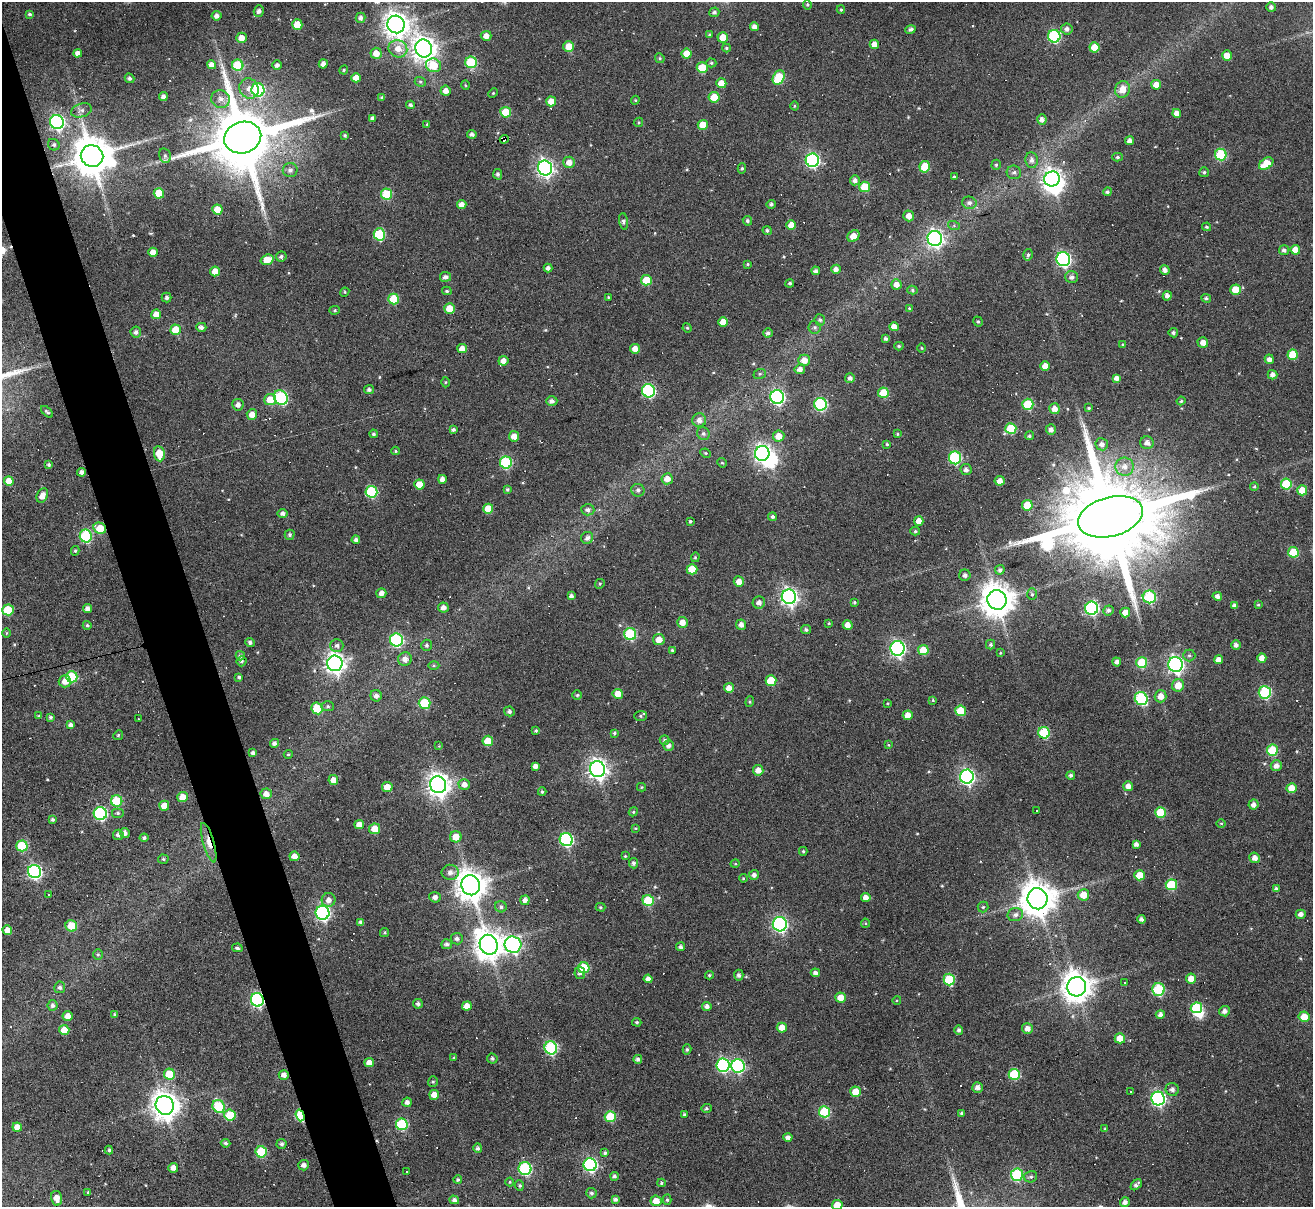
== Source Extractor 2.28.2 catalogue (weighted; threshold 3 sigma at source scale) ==
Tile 11 of 4 x 4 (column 3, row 3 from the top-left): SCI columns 2624-3934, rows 1470-2674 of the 5246 x 5228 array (HDU 1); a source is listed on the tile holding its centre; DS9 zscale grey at full resolution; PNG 1315 x 1209 px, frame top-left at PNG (2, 2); each listed source drawn as its Kron ellipse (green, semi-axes under 4 px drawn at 4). Shown black and unused: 4% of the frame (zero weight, under 3 of 6 exposures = <1% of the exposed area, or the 3 px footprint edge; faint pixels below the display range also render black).
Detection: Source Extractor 2.28.2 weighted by HDU 2 'WHT'; one run over the whole footprint, this tile lists its part. Background 0.0978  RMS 0.0091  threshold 0.0373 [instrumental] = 3 sigma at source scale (4.09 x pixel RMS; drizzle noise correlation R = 1.36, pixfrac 0.8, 0.05/0.05 arcsec/px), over >= 5 px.
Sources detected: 547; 1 too faint to see at this stretch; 3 inside a brighter object's white glare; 30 cosmic-ray / hot-pixel residue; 1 long thin detection or spike segment (spike, bleed or trail) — neither listed nor drawn; of the other 512, all 500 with FLUX_AUTO >= 0.707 (the completeness limit of this list) listed and drawn (12 fainter detections not listed), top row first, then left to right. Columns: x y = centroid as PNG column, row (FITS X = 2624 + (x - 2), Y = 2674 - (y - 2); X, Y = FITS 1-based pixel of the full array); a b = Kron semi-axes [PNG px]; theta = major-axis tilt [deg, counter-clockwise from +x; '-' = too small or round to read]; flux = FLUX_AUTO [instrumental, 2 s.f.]
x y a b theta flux
807 4 5 4 - 1.3
1271 7 5 4 - 2.8
841 10 4 3 - 1.1
259 11 6 5 - 3
714 12 5 5 - 2.1
30 14 4 3 - 1.2
216 16 5 4 - 3.8
361 18 5 5 - 3
396 24 9 8 - 870
297 25 5 5 - 15
754 27 4 4 - 4
910 29 5 4 - 2.2
1067 29 6 5 - 3.3
709 35 4 3 - 0.93
486 36 5 5 - 6
1054 36 6 6 - 91
723 37 5 5 - 13
241 38 5 5 - 7.4
874 44 4 4 - 7
569 46 5 5 - 11
1094 47 5 5 - 16
727 48 4 3 - 1.3
398 49 9 8 - 9
424 49 9 8 - 790
78 53 4 4 - 3.7
376 53 5 5 - 7.7
687 54 5 5 - 11
1227 56 5 4 - 9.9
660 58 5 4 - 1.4
471 62 6 5 - 48
711 63 5 4 - 1.2
323 64 4 4 - 3.9
211 65 4 4 - 5.6
238 65 5 5 - 38
277 65 5 4 - 2.9
433 65 8 6 -21 23
702 68 5 5 - 21
344 70 4 4 - 0.96
129 78 5 4 - 2.2
356 78 5 4 - 7.6
779 78 7 5 64 35
420 82 6 4 -21 1.3
721 83 5 5 - 10
466 85 5 3 - 0.74
1156 85 5 5 - 9.9
249 88 10 9 - 6.5
1122 89 8 7 - 9.9
258 90 6 6 - 82
446 91 5 5 - 5.3
493 93 5 4 - 0.94
163 97 4 4 - 3.4
714 97 5 5 - 18
382 98 4 4 - 1.7
220 99 9 8 - 5.2
635 100 4 4 - 1
551 101 5 5 - 10
410 105 4 4 - 1.5
794 106 4 3 - 0.84
81 110 10 6 16 3.7
506 112 5 5 - 24
1177 113 4 4 - 6.8
372 118 4 3 - 2.2
1042 120 5 4 - 3.5
57 122 7 7 - 190
638 122 5 4 - 1
427 124 4 4 - 0.82
703 125 5 5 - 12
472 134 4 4 - 2.7
345 135 3 3 - 1.2
243 138 19 15 17 9500
504 139 4 3 - 55
1130 141 4 4 - 3.5
54 145 6 5 - 1.9
1221 155 6 5 - 60
92 156 11 10 - 2800
165 156 7 6 - 2.2
1117 157 5 4 - 1.6
812 160 7 6 - 160
1032 160 8 6 -82 3.7
569 162 6 5 - 6.2
1266 164 8 5 35 19
996 165 5 4 - 1.3
925 167 6 5 - 23
545 168 7 7 - 320
742 168 5 4 - 1.2
290 170 7 7 - 3.4
1014 172 7 7 - 2.5
1204 172 5 5 - 1.4
498 174 5 4 - 2.2
954 177 4 3 - 1.5
1052 179 8 7 - 490
855 180 5 5 - 3.2
865 187 5 5 - 24
1107 192 4 4 - 2.1
159 193 5 5 - 21
387 194 5 5 - 36
969 203 7 6 - 3.1
771 204 4 4 - 2
462 205 5 4 - 6.6
217 209 5 5 - 14
909 216 5 5 - 6.3
624 221 8 4 -81 2.1
747 221 5 4 - 2
791 225 5 5 - 9
954 226 6 4 -18 1.3
1206 227 4 4 - 1.4
767 230 4 4 - 1.7
379 234 6 5 - 51
853 236 7 5 41 10
935 238 7 7 - 280
1284 250 5 5 - 2.4
1295 250 5 5 - 10
153 252 5 4 - 6.7
1028 255 6 4 73 1.6
281 257 5 5 - 1.8
1063 259 7 7 - 160
267 260 7 5 17 13
747 264 3 3 - 0.95
548 268 4 4 - 2.9
836 269 4 4 - 4.1
1165 270 5 5 - 3.9
215 271 5 5 - 8.8
816 271 4 4 - 2.9
445 277 5 5 - 3
1072 277 6 6 - 3.2
646 280 5 5 - 23
790 283 4 4 - 1.5
896 284 5 5 - 6
912 290 5 4 - 1.6
1235 290 5 5 - 15
447 291 5 4 - 1.4
345 292 5 3 - 0.83
1167 296 5 4 - 3.5
167 297 5 5 - 2.1
608 297 3 3 - 0.75
1206 298 5 4 - 1.9
394 299 5 5 - 30
449 308 5 5 - 12
909 308 4 4 - 0.77
335 310 5 4 - 1.1
156 314 5 4 - 8.7
820 320 5 5 - 1.7
723 322 5 5 - 8.4
978 322 5 4 - 1.4
201 327 5 4 - 3.1
815 327 6 6 - 1.9
894 327 5 4 - 6.8
687 328 5 4 - 1.1
176 330 5 5 - 19
136 332 5 5 - 2.9
768 333 5 4 - 2.3
1173 333 5 4 - 1.8
886 339 4 3 - 2.4
1203 343 5 5 - 6
1123 345 4 3 - 1.3
899 346 4 4 - 1.3
921 348 5 3 - 0.77
462 349 5 4 - 6.6
635 349 5 5 - 7.1
1293 355 5 5 - 21
1269 359 5 4 - 4
804 360 6 5 - 7.6
503 361 5 5 - 5.5
1045 366 5 4 - 8.3
800 369 5 5 - 4.1
760 374 6 5 - 1.4
1272 375 5 4 - 3.6
850 378 5 5 - 3
1117 378 4 4 - 3.9
445 382 5 3 - 0.81
369 390 5 4 - 2.3
648 391 7 6 - 120
883 393 5 5 - 21
281 397 7 6 - 86
777 397 7 7 - 160
270 400 6 5 - 15
552 401 5 5 - 3.3
1181 401 4 4 - 1.2
821 404 6 6 - 110
1028 404 5 5 - 39
238 405 6 5 - 4
1089 408 4 3 - 1.1
1054 409 5 5 - 6.3
47 412 7 3 -43 1.4
252 414 5 5 - 7.1
699 420 7 7 - 4.5
1011 428 5 5 - 32
1051 429 5 5 - 3.7
453 430 4 3 - 1.9
703 433 7 6 - 2.2
374 434 4 4 - 1.5
897 434 4 3 - 1
514 436 5 5 - 6.9
779 436 5 5 - 8.8
1029 436 5 4 - 1.5
1147 443 6 6 - 4.6
887 444 4 3 - 0.88
1102 444 6 6 - 3.8
396 451 4 4 - 1.1
706 453 5 4 - 1.1
762 453 7 7 - 360
159 454 7 5 -81 14
955 458 6 6 - 86
506 462 6 6 - 74
722 463 5 4 - 1
48 464 4 4 - 1.5
1125 467 9 9 - 6.8
966 470 5 5 - 3.1
82 472 4 4 - 3.2
442 479 4 4 - 4.2
667 479 5 5 - 7.5
9 481 5 4 - 14
1000 481 5 5 - 5.5
419 484 5 5 - 15
1286 484 5 5 - 39
1254 486 4 3 - 1.2
507 490 4 4 - 1.8
638 490 7 6 - 2.5
1302 490 5 5 - 12
371 492 6 6 - 67
42 496 7 5 65 6.4
1027 505 5 5 - 23
488 509 5 5 - 14
588 510 6 5 - 3.1
283 513 5 4 - 3.1
772 517 4 4 - 1.8
1110 517 33 19 15 24000
690 521 4 4 - 1.2
919 521 5 4 - 7.3
100 528 6 5 - 20
915 531 5 4 - 1.3
290 535 5 4 - 1.8
86 536 6 6 - 72
587 538 6 6 - 3.1
356 540 4 4 - 2.3
75 551 5 4 - 1.2
1293 552 5 5 - 28
695 557 5 4 - 1
692 569 5 5 - 18
1000 570 5 4 - 2.6
965 575 6 5 - 2.8
739 581 5 5 - 6.4
600 584 5 4 - 1
381 593 5 5 - 4.6
1032 594 6 5 - 1.4
571 596 4 4 - 2.8
1217 596 5 4 - 3.7
789 597 7 7 - 330
1149 597 7 6 - 65
997 600 10 9 - 1700
759 602 6 6 - 4
854 602 3 3 - 1.2
1258 605 3 3 - 1
1234 606 4 4 - 3.1
443 607 5 5 - 4.2
1092 608 6 6 - 140
87 609 4 4 - 3.9
8 610 5 5 - 32
1109 610 5 5 - 2.4
1125 613 5 5 - 8
682 622 5 5 - 6.7
829 623 3 3 - 0.79
87 625 4 4 - 1.3
741 625 5 5 - 4.1
848 625 5 4 - 5.9
806 630 5 4 - 1.9
6 633 5 3 - 0.76
630 634 6 6 - 70
396 640 6 6 - 110
659 640 6 5 - 8.5
250 642 5 4 - 2.3
991 644 5 4 - 1.7
337 645 6 6 - 2.7
427 645 5 5 - 1.7
1236 645 5 5 - 3.1
897 648 7 7 - 230
672 650 4 4 - 1.2
923 650 5 5 - 21
1000 653 4 3 - 0.73
1189 655 6 6 - 1.8
240 656 5 4 - 2.1
1262 658 4 4 - 5.7
405 659 7 6 - 5.3
1218 660 4 4 - 6.1
241 661 5 5 - 1.9
1117 662 4 4 - 2.9
335 663 8 7 - 510
1142 663 5 5 - 44
1175 664 7 7 - 280
434 666 5 3 - 1
72 677 6 5 - 44
239 677 3 3 - 1.4
771 680 5 5 - 20
65 681 6 6 - 7.2
1178 685 6 6 - 11
729 688 5 5 - 6.1
1265 692 6 6 - 74
618 694 5 5 - 9.5
577 695 5 5 - 1.2
376 696 6 5 - 3.2
1160 696 6 6 - 6.7
1141 698 7 6 - 77
933 700 3 3 - 0.81
750 702 5 4 - 1.1
425 703 6 5 - 41
888 703 3 3 - 0.71
328 706 6 5 - 1.6
317 708 6 5 - 27
509 711 5 4 - 2.3
961 711 5 5 - 24
908 715 5 5 - 8.4
39 716 4 3 - 0.77
640 716 6 5 - 1.5
50 717 4 4 - 1.6
138 719 3 2 - 1
70 725 4 4 - 3
536 731 3 3 - 0.97
614 733 4 4 - 1.4
1044 733 6 5 - 47
118 735 5 4 - 1.1
665 740 5 4 - 1.8
488 741 5 5 - 19
274 743 4 4 - 3.1
888 745 4 3 - 0.79
439 746 4 4 - 0.77
669 746 5 5 - 3.4
1272 750 5 5 - 39
253 753 4 4 - 2.6
288 754 4 4 - 0.95
535 766 4 4 - 4
1276 766 5 5 - 4.5
597 769 8 7 - 460
758 770 5 5 - 6.3
1071 775 4 4 - 2.3
967 777 7 7 - 230
333 780 5 5 - 6.8
464 784 6 5 - 5.3
438 785 8 8 - 700
1128 786 5 5 - 5.3
387 787 5 5 - 9.5
641 787 4 4 - 0.9
1291 788 5 5 - 11
542 792 4 3 - 1.3
266 794 6 5 - 6
183 797 5 5 - 9.7
117 801 5 5 - 39
1253 804 5 5 - 3.6
164 806 5 5 - 10
1037 811 3 3 - 5
633 812 5 3 - 0.85
1160 812 5 5 - 28
100 813 6 6 - 110
118 813 6 5 - 1.6
52 819 4 4 - 1.5
1221 823 5 3 - 0.85
359 824 5 4 - 8.6
636 828 4 3 - 0.8
375 829 5 5 - 12
125 833 5 5 - 3.7
118 835 5 5 - 3.2
456 837 6 5 - 10
144 838 4 4 - 1.8
566 840 6 6 - 130
209 843 20 5 -74 8.9
1136 844 4 4 - 3.4
22 846 6 5 - 40
803 851 4 4 - 1.2
294 856 5 4 - 7.4
625 856 4 4 - 0.92
1255 858 5 5 - 4.5
163 859 5 4 - 1.3
634 863 5 4 - 2.3
735 864 4 3 - 0.78
35 871 7 6 - 170
450 872 8 7 - 4.6
754 875 5 5 - 3.2
1139 875 5 5 - 16
743 878 4 3 - 0.9
471 885 10 9 - 1300
1171 885 5 5 - 38
1276 889 4 4 - 2.6
48 894 3 2 - 0.78
1083 895 6 5 - 12
435 897 6 5 - 3.7
866 897 5 4 - 4.7
1037 899 10 10 - 2000
329 900 7 7 - 4.7
525 900 5 4 - 4.2
648 900 5 5 - 35
501 907 6 5 - 2.2
601 907 5 4 - 1.1
983 907 5 5 - 1.2
322 913 7 7 - 190
1301 914 5 4 - 3.7
1015 915 8 6 11 3.4
1141 919 4 4 - 2.8
361 922 4 4 - 3
865 923 4 4 - 1
780 924 7 7 - 190
71 926 6 5 - 21
7 930 5 4 - 7.4
384 933 4 4 - 1.3
457 939 6 5 - 2.7
447 944 5 5 - 2.7
489 945 10 8 -65 1300
513 945 8 8 - 230
680 947 4 4 - 2.4
237 948 5 4 - 1.8
98 954 5 5 - 1.2
584 968 5 5 - 35
580 973 6 5 - 2.5
815 973 4 4 - 3
709 975 4 3 - 1.3
739 975 5 5 - 2.4
648 979 4 4 - 4.1
949 979 6 5 - 44
1191 979 5 5 - 8
1125 982 3 3 - 3.7
60 987 6 5 - 2.5
1077 987 9 9 - 1300
1158 989 6 6 - 59
840 997 5 5 - 9.1
257 1000 7 6 - 140
897 1000 4 3 - 0.73
418 1004 5 5 - 2.1
53 1005 5 5 - 2.6
467 1006 5 4 - 8.1
707 1006 5 4 - 3.5
1196 1008 6 5 - 41
1224 1011 5 5 - 3.7
1160 1014 4 4 - 3.5
114 1015 4 4 - 1.2
68 1016 5 5 - 6.7
1304 1017 5 5 - 12
637 1022 5 4 - 1.1
782 1028 5 5 - 7.9
1027 1029 5 5 - 5.5
64 1030 5 5 - 14
959 1030 4 4 - 2.3
1120 1038 5 5 - 11
551 1048 6 6 - 86
687 1049 5 4 - 1.4
454 1057 3 3 - 0.73
492 1058 5 5 - 1.7
638 1059 4 4 - 2.6
369 1063 5 4 - 6.6
723 1065 6 6 - 140
738 1066 7 6 - 110
169 1074 5 5 - 27
1014 1074 5 5 - 46
284 1075 5 5 - 4.7
433 1082 5 5 - 1.3
977 1087 5 5 - 3.8
1172 1089 6 6 - 3.6
856 1092 5 5 - 13
1130 1092 3 2 - 1.3
434 1095 5 5 - 8.3
1158 1098 7 6 - 170
407 1102 4 4 - 3.3
165 1105 9 9 - 1000
219 1106 7 6 - 45
706 1108 5 4 - 1.4
824 1112 5 5 - 50
961 1113 4 4 - 1.3
684 1114 4 3 - 1.2
230 1115 6 5 - 25
300 1115 6 4 -71 65
610 1117 5 5 - 31
402 1124 6 5 - 67
17 1127 5 4 - 7.1
1105 1129 4 3 - 1.1
788 1137 4 4 - 3.7
226 1143 5 3 - 1.7
281 1144 5 5 - 2.4
478 1148 5 4 - 2
109 1150 4 4 - 1.6
261 1152 5 5 - 42
605 1153 4 3 - 1.6
304 1165 5 5 - 3.4
590 1165 6 6 - 160
173 1168 5 4 - 5.7
525 1169 6 6 - 95
407 1171 3 3 - 0.88
1017 1175 6 6 - 71
614 1176 4 4 - 2.1
1031 1177 6 5 - 1.9
458 1180 4 4 - 1.6
510 1182 4 4 - 0.92
661 1183 4 4 - 0.97
1136 1185 6 4 44 2.6
519 1186 5 3 - 1.5
88 1192 4 3 - 1.1
591 1193 5 5 - 1.9
57 1198 7 5 -78 7.1
615 1199 4 3 - 2.2
454 1200 5 4 - 2.9
667 1200 5 4 - 1.1
656 1201 5 5 - 9.6
1125 1202 5 4 - 3.4
837 1205 5 5 - 11
Overlapping masked pixels (flux is a lower limit): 6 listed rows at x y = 504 139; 92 156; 100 528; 209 843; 257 1000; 300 1115
Isophote crosses this tile's border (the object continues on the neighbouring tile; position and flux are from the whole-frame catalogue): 1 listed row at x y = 837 1205